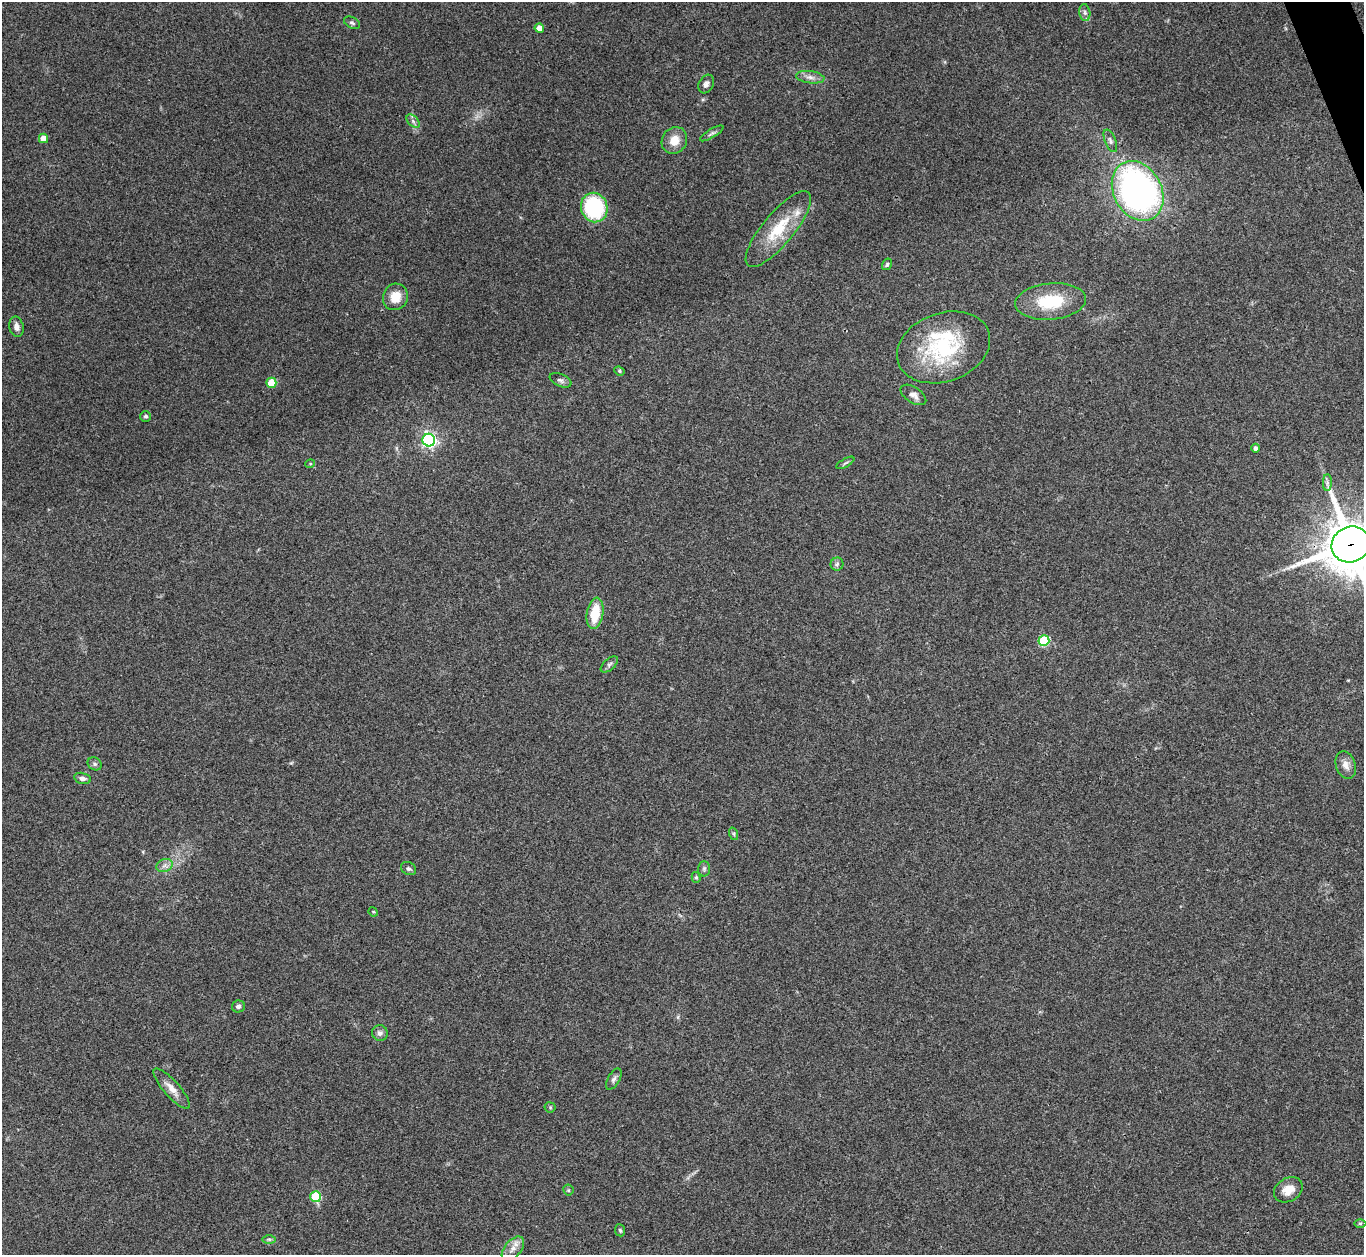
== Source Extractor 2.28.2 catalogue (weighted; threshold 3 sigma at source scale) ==
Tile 10 of 4 x 4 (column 2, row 3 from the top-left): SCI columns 1367-2728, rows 1533-2785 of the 5455 x 5442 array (HDU 1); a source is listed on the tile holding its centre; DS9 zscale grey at full resolution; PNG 1366 x 1257 px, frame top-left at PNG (2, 2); each listed source drawn as its Kron ellipse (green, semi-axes under 4 px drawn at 4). Shown black and unused: <1% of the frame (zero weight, under 3 of 4 exposures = <1% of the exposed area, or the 3 px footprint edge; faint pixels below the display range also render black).
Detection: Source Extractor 2.28.2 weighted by HDU 2 'WHT'; one run over the whole footprint, this tile lists its part. Background 0.112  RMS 0.0058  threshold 0.0263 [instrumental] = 3 sigma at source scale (4.5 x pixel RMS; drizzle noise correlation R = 1.50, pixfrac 1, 0.05/0.05 arcsec/px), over >= 5 px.
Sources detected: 56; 2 inside a brighter listed object's ellipse — not listed separately; the other 54 listed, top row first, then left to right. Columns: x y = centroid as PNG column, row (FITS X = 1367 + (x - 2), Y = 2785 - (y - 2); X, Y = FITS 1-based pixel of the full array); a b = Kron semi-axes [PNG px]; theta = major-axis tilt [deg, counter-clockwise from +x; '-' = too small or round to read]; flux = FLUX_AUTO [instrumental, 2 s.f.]
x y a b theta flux
1085 13 8 5 -83 1.7
352 23 9 5 -28 1.3
539 28 5 4 - 6.1
810 77 14 6 -7 3.3
706 84 10 7 60 2.3
413 121 8 5 -46 1.7
712 133 13 4 31 1.5
43 138 5 4 - 7.8
674 140 14 12 55 8.2
1110 141 12 5 -69 1.8
1138 191 31 24 -62 220
594 207 15 13 -70 50
778 229 47 16 50 25
887 264 6 4 57 1
395 297 13 12 - 8.7
1051 301 35 18 5 28
16 327 10 7 -77 3.1
943 347 48 34 20 57
619 371 5 4 - 0.83
560 380 11 6 -24 1.8
271 383 5 5 - 14
913 395 14 7 -33 3.4
146 416 5 5 - 1.2
429 440 6 6 - 160
1255 448 4 4 - 1.7
845 463 10 3 29 1
310 464 5 3 - 0.54
1327 483 8 4 90 1.6
1351 544 19 17 29 2600
837 564 6 6 - 1.5
595 613 16 8 81 15
1044 641 5 5 - 39
609 664 10 5 41 1.5
95 764 7 6 - 1.5
1346 765 14 10 -71 4.4
82 778 8 5 -13 2.3
734 834 6 4 -72 0.95
165 865 8 6 19 2.4
409 869 8 6 -29 1.4
704 869 7 6 - 1.3
696 877 5 4 - 0.91
373 912 5 4 - 0.6
238 1006 6 6 - 1.8
380 1033 8 7 - 2.1
614 1079 12 6 60 1.9
172 1089 26 8 -48 5.9
550 1107 5 5 - 0.78
568 1190 5 5 - 0.79
1288 1190 15 11 32 6.9
316 1197 5 5 - 35
1360 1223 6 4 0 0.83
620 1230 6 5 - 0.9
269 1239 7 4 -1 1
513 1249 14 8 49 4.2
Overlapping masked pixels (flux is a lower limit): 1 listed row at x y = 1351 544
Isophote crosses this tile's border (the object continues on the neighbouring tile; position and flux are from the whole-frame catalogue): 1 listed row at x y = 1351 544